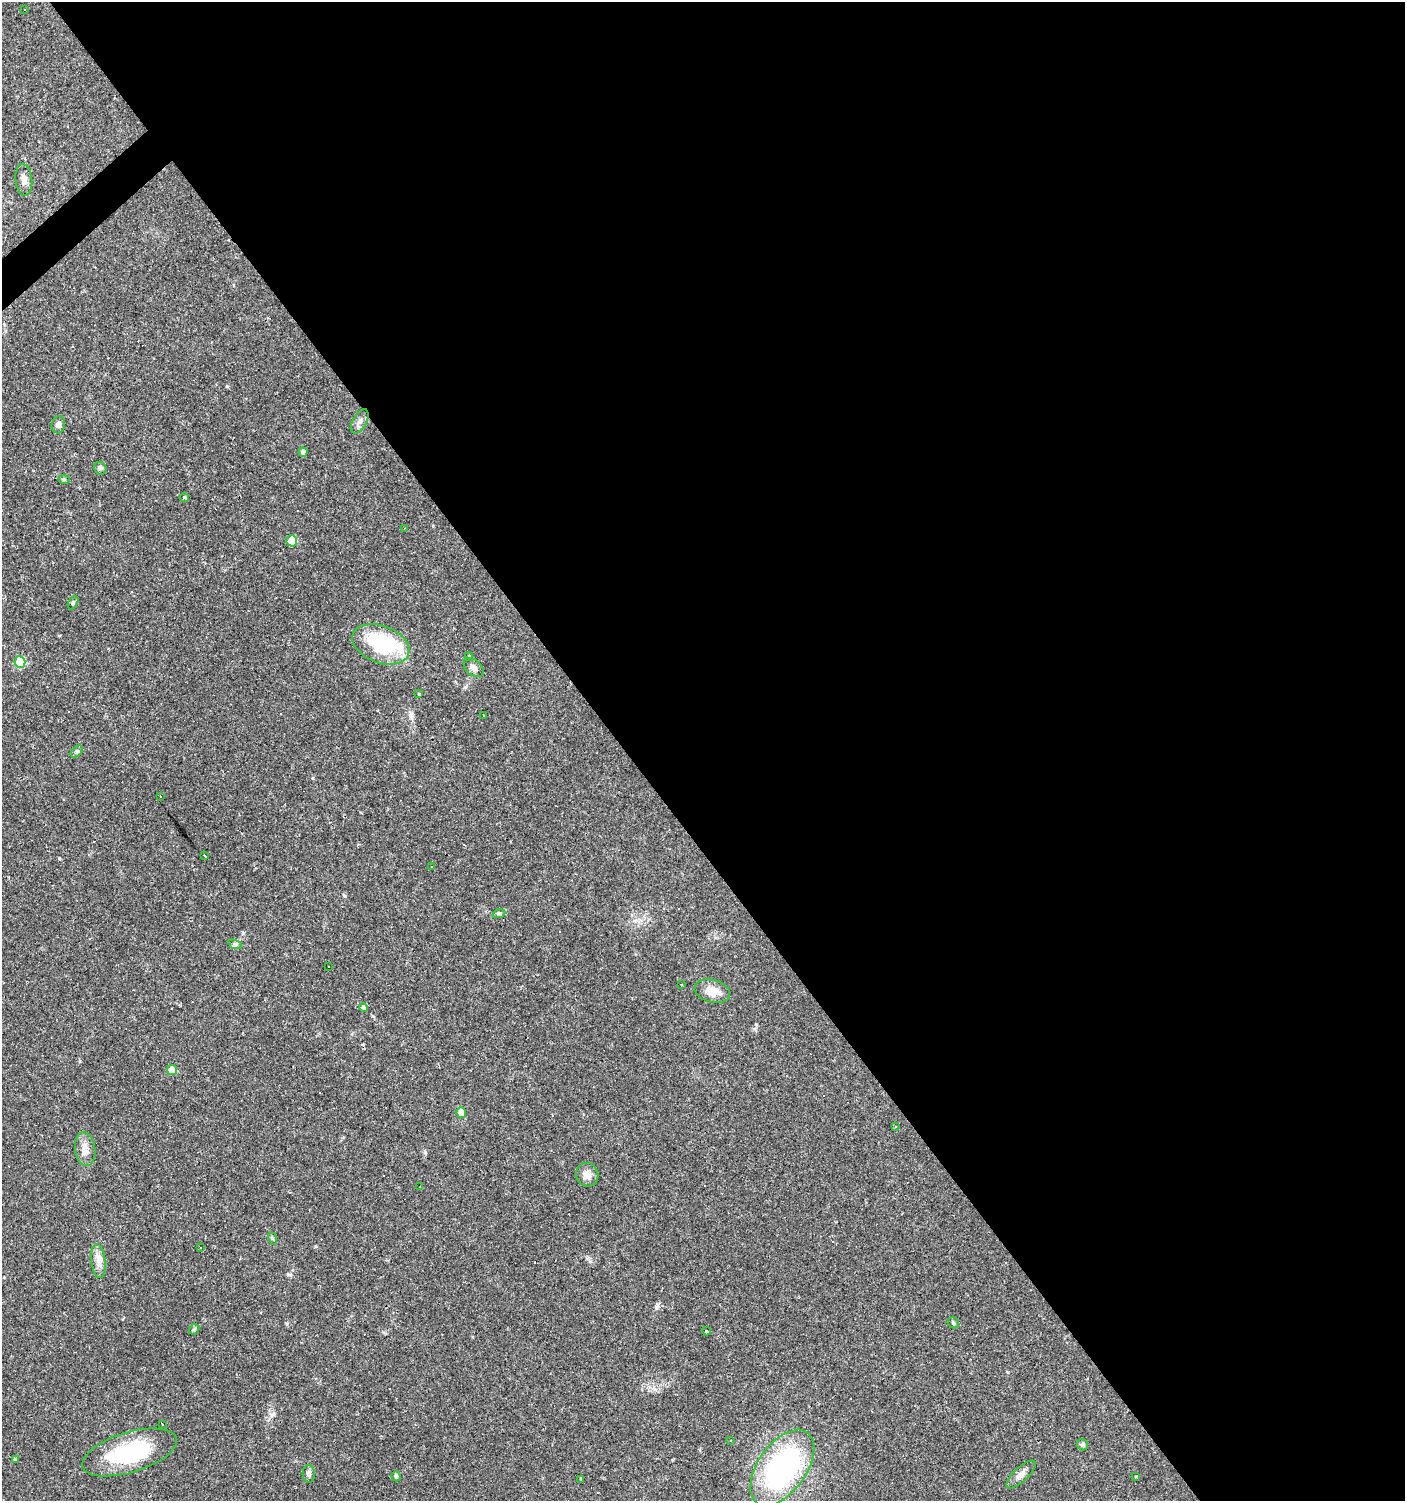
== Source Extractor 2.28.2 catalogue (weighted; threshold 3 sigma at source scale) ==
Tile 8 of 4 x 4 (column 4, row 2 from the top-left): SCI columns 4348-5750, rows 2999-4497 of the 5951 x 5996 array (HDU 1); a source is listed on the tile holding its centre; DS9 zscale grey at full resolution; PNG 1407 x 1503 px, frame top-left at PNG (2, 2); each listed source drawn as its Kron ellipse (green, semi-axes under 4 px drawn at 4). Shown black and unused: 56% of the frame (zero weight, under 2 of 3 exposures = <1% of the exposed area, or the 3 px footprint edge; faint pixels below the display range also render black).
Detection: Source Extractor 2.28.2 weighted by HDU 2 'WHT'; one run over the whole footprint, this tile lists its part. Background 0.0314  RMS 0.0036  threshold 0.0161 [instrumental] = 3 sigma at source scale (4.5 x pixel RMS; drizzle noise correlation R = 1.50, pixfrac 1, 0.0396/0.0396 arcsec/px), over >= 5 px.
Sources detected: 89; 38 cosmic-ray / hot-pixel residue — neither listed nor drawn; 1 inside a brighter listed object's ellipse — not listed separately; the other 50 listed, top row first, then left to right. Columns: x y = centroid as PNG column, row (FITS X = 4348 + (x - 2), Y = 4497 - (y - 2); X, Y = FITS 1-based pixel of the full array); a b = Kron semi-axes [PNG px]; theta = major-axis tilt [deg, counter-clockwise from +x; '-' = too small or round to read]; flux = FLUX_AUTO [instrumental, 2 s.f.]
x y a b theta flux
25 10 2 2 - 0.31
24 180 16 8 -84 2.3
360 421 13 7 61 1.8
58 425 8 6 77 1.2
303 452 4 4 - 1.2
100 468 6 6 - 0.82
64 479 6 4 -2 0.42
185 498 4 3 - 0.69
404 528 3 2 - 0.22
292 541 6 5 - 7.2
73 602 7 4 62 0.56
381 644 30 18 -21 32
469 657 4 4 - 0.38
20 662 6 5 - 23
474 668 11 7 -40 1.7
419 694 3 3 - 0.31
484 716 2 2 - 0.32
77 752 7 4 45 0.64
160 796 3 2 - 0.48
205 856 4 3 - 1.1
431 867 3 2 - 0.37
499 913 6 4 19 0.59
235 944 7 4 -19 0.75
329 966 3 2 - 0.45
681 984 3 3 - 0.81
712 991 18 11 -15 4.6
364 1007 5 3 - 5.8
172 1070 5 5 - 6
461 1113 5 5 - 4
896 1127 3 3 - 0.59
85 1149 17 10 -82 3.1
587 1175 12 11 - 2.7
419 1187 2 2 - 0.23
272 1238 6 4 -71 0.46
200 1248 3 2 - 0.26
98 1261 17 7 -84 2.7
953 1323 6 5 - 0.51
194 1329 6 4 45 0.48
706 1331 4 3 - 0.45
162 1424 3 3 - 2.7
731 1441 3 2 - 0.6
1083 1445 6 5 - 0.71
129 1452 49 20 17 32
15 1460 4 4 - 0.51
782 1468 43 24 55 68
309 1474 9 6 -86 1.1
1021 1474 19 7 43 2.3
396 1476 5 4 - 0.79
1136 1476 3 3 - 0.37
581 1479 3 3 - 0.8
Unlisted compact peaks at least as high as the median listed source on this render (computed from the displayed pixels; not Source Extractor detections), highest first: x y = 59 858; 313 778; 227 386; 656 1307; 288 1274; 425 1152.